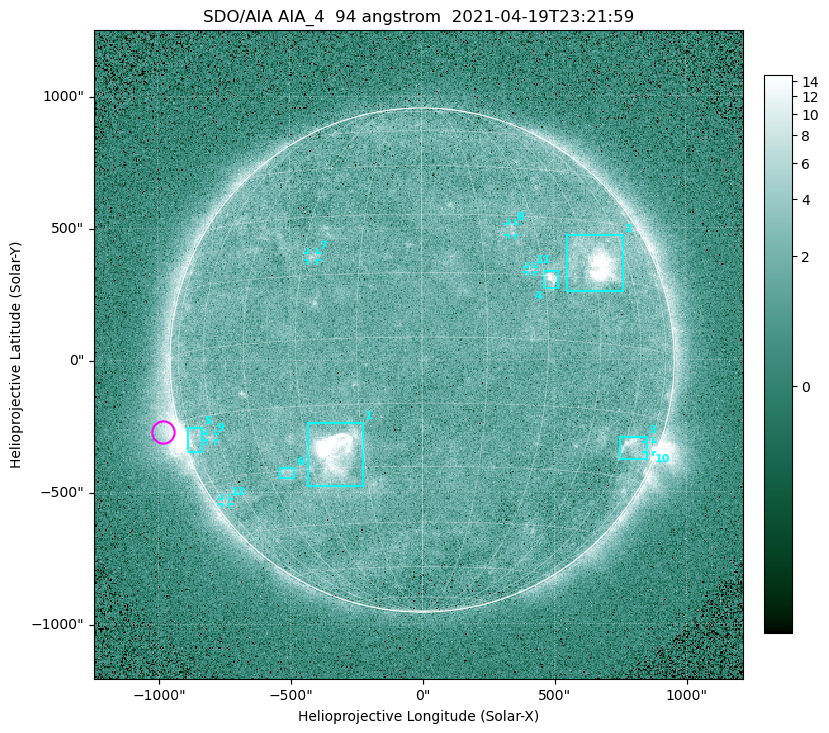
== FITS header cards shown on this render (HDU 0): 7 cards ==
TELESCOP= 'SDO/AIA '
INSTRUME= 'AIA_4   '
WAVELNTH=                   94
WAVEUNIT= 'angstrom'
DATE-OBS= '2021-04-19T23:21:59.12'
CTYPE1  = 'HPLN-TAN'
CTYPE2  = 'HPLT-TAN'

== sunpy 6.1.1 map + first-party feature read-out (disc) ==
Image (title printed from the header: SDO/AIA AIA_4  94 angstrom  2021-04-19T23:21:59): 512 x 512 px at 4.8 arcsec/px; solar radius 955 arcsec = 199 px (full disc in frame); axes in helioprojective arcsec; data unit not stated in the header (colour bar unlabelled)
Orientation: roll -0.138 deg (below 1 deg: not rotated)
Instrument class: DISC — disc imager (sunpy class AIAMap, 94 A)
Bright regions (active regions / flare kernels): reference = the median radial profile (limb darkening/brightening removed); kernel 5 px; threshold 5 sigma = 2.43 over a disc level ~1.75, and >= 1.15x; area >= 9 px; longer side >= 5 px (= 24 arcsec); searched inside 0.97 R_sun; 12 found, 12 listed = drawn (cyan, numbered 1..; 6 of them under ~33 arcsec drawn as corner ticks so the feature stays visible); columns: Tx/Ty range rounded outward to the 10 arcsec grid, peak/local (2 s.f.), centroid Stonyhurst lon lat
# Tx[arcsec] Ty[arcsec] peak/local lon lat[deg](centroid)
1 -430..-220 -480..-230 39 -22 -26
2 550..760 260..470 25 +47 +19
3 750..850 -380..-290 5.2 +64 -22
4 460..520 270..340 7 +32 +14
5 -890..-830 -350..-250 5.8 -73 -19
6 -540..-480 -450..-410 2.9 -38 -31
7 -430..-390 380..410 3.2 -27 +20
8 330..360 470..520 2.9 +23 +26
9 -820..-780 -300..-280 2.9 -63 -20
10 850..880 -350..-310 3 +75 -21
11 400..430 330..360 2.7 +27 +16
12 -760..-730 -550..-520 2.2 -74 -36
Off-limb structures (1.02-1.3 R_sun): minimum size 50 px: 6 found; the strongest spans PA ~90..115 deg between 1.02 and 1.21 R_sun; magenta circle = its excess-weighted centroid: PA ~105 deg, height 1.07 R_sun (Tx ~-980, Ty ~-270 arcsec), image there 5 x the reference